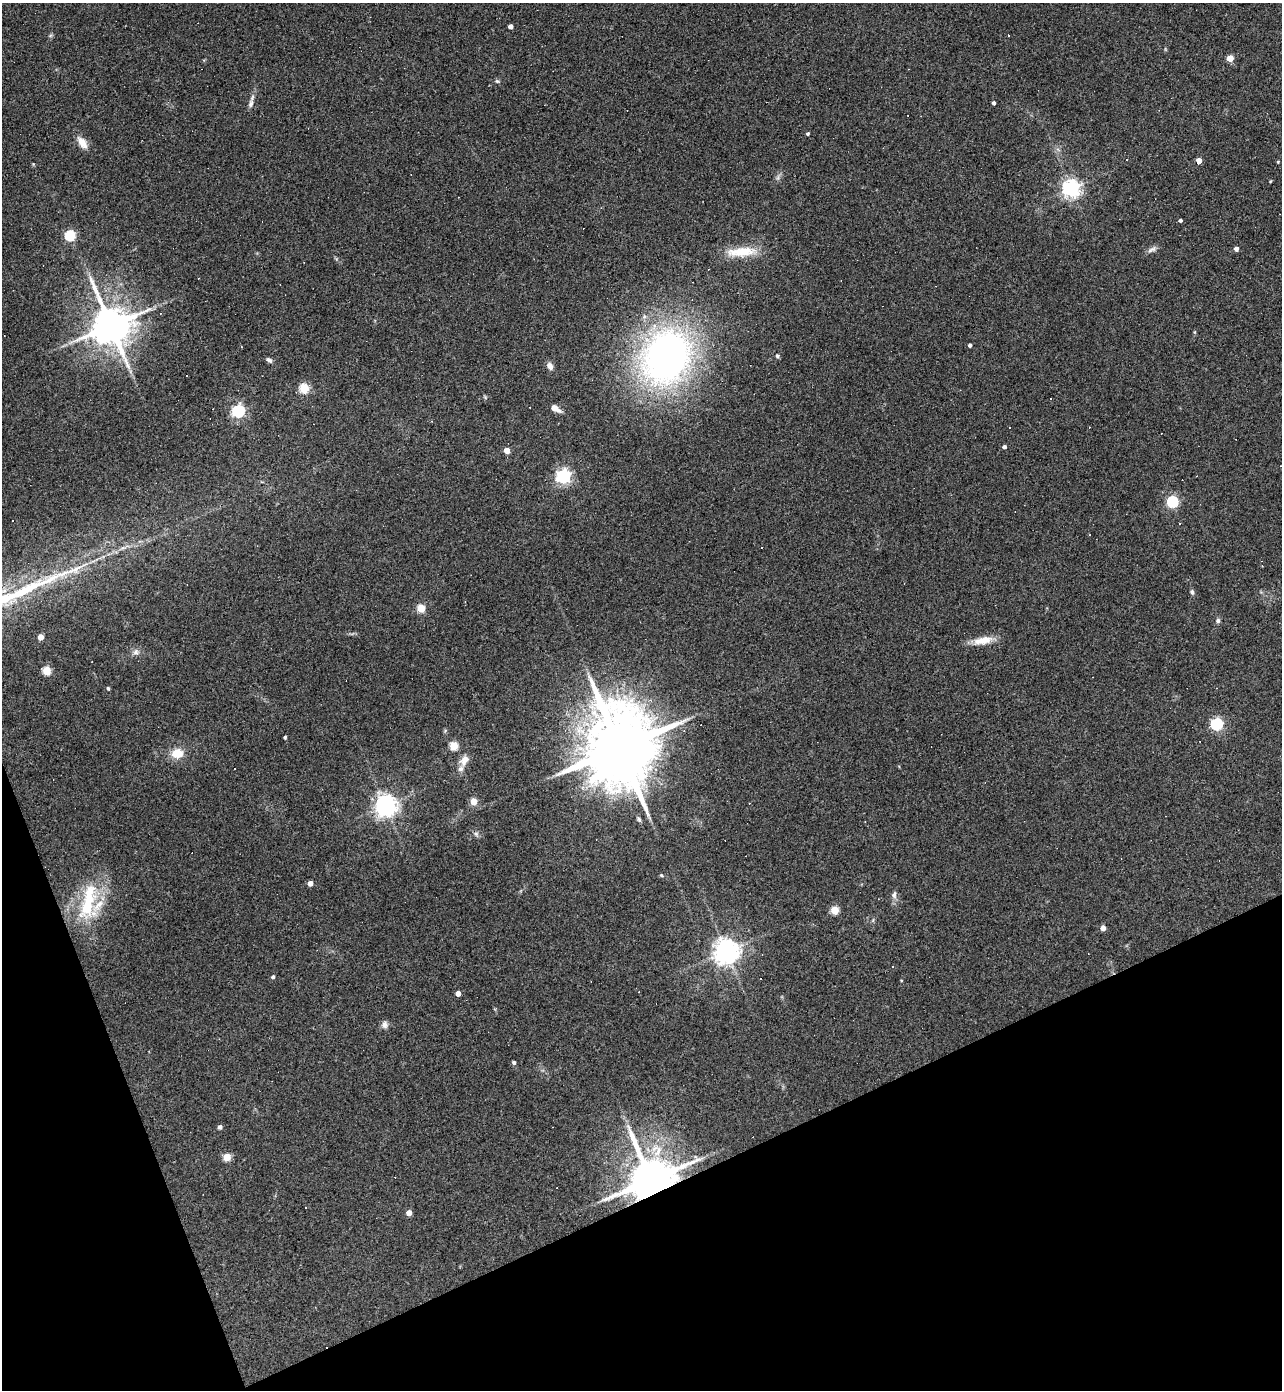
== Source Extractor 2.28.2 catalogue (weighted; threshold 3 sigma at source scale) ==
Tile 14 of 4 x 4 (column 2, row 4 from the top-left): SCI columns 1425-2704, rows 1-1388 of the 5540 x 5554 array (HDU 1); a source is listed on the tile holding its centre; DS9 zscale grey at full resolution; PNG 1284 x 1392 px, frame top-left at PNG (2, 3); no overlay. Shown black and unused: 19% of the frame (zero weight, under 3 of 4 exposures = <1% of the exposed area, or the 3 px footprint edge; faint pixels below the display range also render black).
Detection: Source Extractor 2.28.2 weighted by HDU 2 'WHT'; one run over the whole footprint, this tile lists its part. Background 0.067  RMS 0.0076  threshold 0.0344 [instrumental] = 3 sigma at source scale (4.5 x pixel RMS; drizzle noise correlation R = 1.50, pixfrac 1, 0.05/0.05 arcsec/px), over >= 5 px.
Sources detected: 87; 1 inside a brighter object's white glare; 18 cosmic-ray / hot-pixel residue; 1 long thin detection or spike segment (spike, bleed or trail) — not listed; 2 inside a brighter listed object's ellipse — not listed separately; the other 65 listed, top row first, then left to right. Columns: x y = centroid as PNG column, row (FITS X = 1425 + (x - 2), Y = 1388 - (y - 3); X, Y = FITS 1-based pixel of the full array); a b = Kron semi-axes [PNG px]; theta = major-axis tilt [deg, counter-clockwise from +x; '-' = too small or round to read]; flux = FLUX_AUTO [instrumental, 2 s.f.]
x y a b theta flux
510 26 4 4 - 4.4
1230 58 4 4 - 14
497 81 6 5 - 1.2
993 103 3 3 - 1.5
251 104 12 6 76 3
808 134 3 3 - 1.2
82 142 18 9 -55 7
1199 160 4 4 - 7.8
1278 162 3 3 - 0.69
1071 188 6 6 - 310
1180 220 4 3 - 1.7
70 235 5 5 - 65
1152 249 13 6 27 2.9
1236 249 4 4 - 3.2
742 252 38 11 4 21
111 325 11 10 - 2600
970 345 3 3 - 1.9
667 356 51 41 78 320
777 356 5 4 - 1.6
269 360 8 5 -42 2
550 366 9 7 -61 3.6
187 376 2 2 - 0.79
304 388 5 5 - 46
1051 398 2 2 - 0.52
555 408 9 6 -32 6.8
238 411 5 5 - 120
1004 447 4 4 - 2.2
507 450 4 4 - 12
563 476 6 5 - 190
1173 502 5 5 - 83
13 521 3 3 - 11
1180 524 3 3 - 5.8
1192 592 6 4 -72 1.7
421 608 5 5 - 29
1218 621 6 6 - 1.6
41 637 4 4 - 9.2
983 640 25 9 10 11
136 652 8 7 - 2.7
47 671 5 5 - 29
108 688 4 3 - 1.2
1217 724 5 5 - 100
285 737 3 3 - 1.2
454 746 5 5 - 33
620 749 24 16 -73 11000
177 753 13 10 13 12
464 760 14 10 62 6
473 801 5 4 - 19
385 805 7 7 - 540
476 834 6 6 - 1.6
661 875 5 3 - 0.74
310 883 4 4 - 5.8
894 895 11 7 77 2.9
89 898 44 19 79 42
835 910 5 5 - 28
1103 928 4 4 - 5.9
726 951 7 7 - 750
273 977 4 4 - 1.6
458 993 4 4 - 5.3
385 1025 9 8 - 3.2
514 1063 4 4 - 1.8
220 1127 4 4 - 2.4
227 1157 5 4 - 21
650 1179 12 11 - 3800
306 1208 3 3 - 1.5
409 1213 4 4 - 7.1
Overlapping masked pixels (flux is a lower limit): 1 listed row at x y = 650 1179